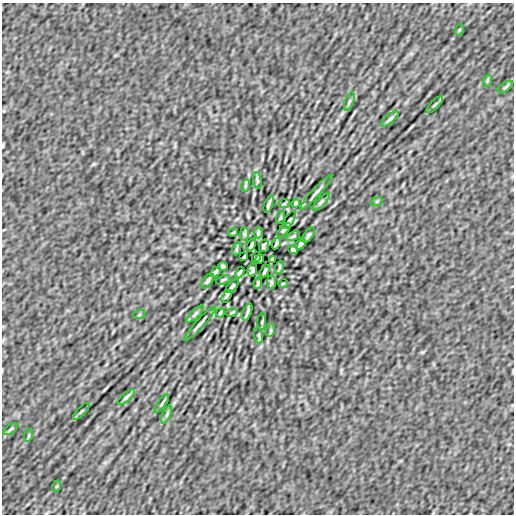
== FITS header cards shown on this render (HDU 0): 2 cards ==
NAXIS1  =                  512
NAXIS2  =                  512

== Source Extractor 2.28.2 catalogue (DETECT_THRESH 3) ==
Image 512 x 512 px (HDU 0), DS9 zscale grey, 1 PNG px = 1 image px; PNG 516 x 516 px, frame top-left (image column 1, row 512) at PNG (2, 3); each listed source drawn as its Kron ellipse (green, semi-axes under 4 px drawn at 4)
Background 4.66e-08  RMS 3.5e-06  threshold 1.06e-05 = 3 sigma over >= 5 px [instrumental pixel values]
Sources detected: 61; all 61 listed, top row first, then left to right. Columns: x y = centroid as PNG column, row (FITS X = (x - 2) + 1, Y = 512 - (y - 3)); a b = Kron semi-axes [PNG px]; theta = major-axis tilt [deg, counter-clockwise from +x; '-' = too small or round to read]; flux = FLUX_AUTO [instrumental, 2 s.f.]
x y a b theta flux
459 30 6 3 71 2.4e-04
487 81 6 4 72 2.8e-04
505 87 9 3 34 3.9e-04
349 101 10 3 69 3.9e-04
435 105 11 3 45 3.9e-04
390 119 10 3 40 5.3e-04
257 181 8 4 -82 3.4e-04
245 186 6 4 72 3.1e-04
316 192 23 3 47 7.2e-04
377 201 6 4 19 2.6e-04
321 202 11 4 45 5.0e-04
296 203 4 3 - 3.8e-04
269 204 9 2 69 5.5e-04
284 204 6 3 20 2.2e-04
281 218 7 3 71 2.3e-04
290 220 10 3 62 3.6e-04
284 230 9 4 45 4.3e-04
233 233 5 3 - 1.8e-04
258 233 6 3 81 3.4e-04
245 234 7 4 -89 4.4e-04
309 235 9 4 53 4.6e-04
293 236 7 3 22 2.7e-04
276 243 6 3 62 4.4e-04
301 244 6 3 46 5.6e-04
251 245 7 2 64 5.0e-04
264 246 6 4 74 4.4e-04
236 249 7 4 71 3.2e-04
293 250 5 3 - 4.3e-04
244 257 4 3 - 2.7e-04
256 257 5 3 - 5.5e-04
260 259 5 4 - 5.2e-04
272 259 4 3 - 2.7e-04
223 266 5 3 - 4.3e-04
280 267 7 4 71 3.2e-04
252 270 6 4 74 4.4e-04
265 271 7 2 64 5.0e-04
215 272 6 3 46 5.6e-04
240 273 6 3 62 4.4e-04
223 280 7 3 22 2.7e-04
207 281 9 4 53 4.5e-04
271 282 7 4 -89 4.4e-04
258 283 6 3 81 3.4e-04
283 283 5 3 - 1.8e-04
232 286 8 4 45 4.1e-04
226 296 7 3 60 3.6e-04
232 312 6 3 20 2.2e-04
247 312 9 2 69 5.5e-04
220 313 4 3 - 3.8e-04
195 314 11 4 45 5.0e-04
139 315 6 4 19 2.6e-04
262 322 8 3 85 3.0e-04
200 324 23 3 47 7.3e-04
271 330 6 4 72 3.1e-04
259 335 8 4 -82 3.5e-04
126 397 10 3 40 5.2e-04
162 404 11 2 55 3.3e-04
81 411 11 3 45 3.8e-04
167 415 10 3 69 3.9e-04
11 429 9 3 34 3.9e-04
29 435 6 4 72 2.8e-04
57 486 6 3 71 2.4e-04